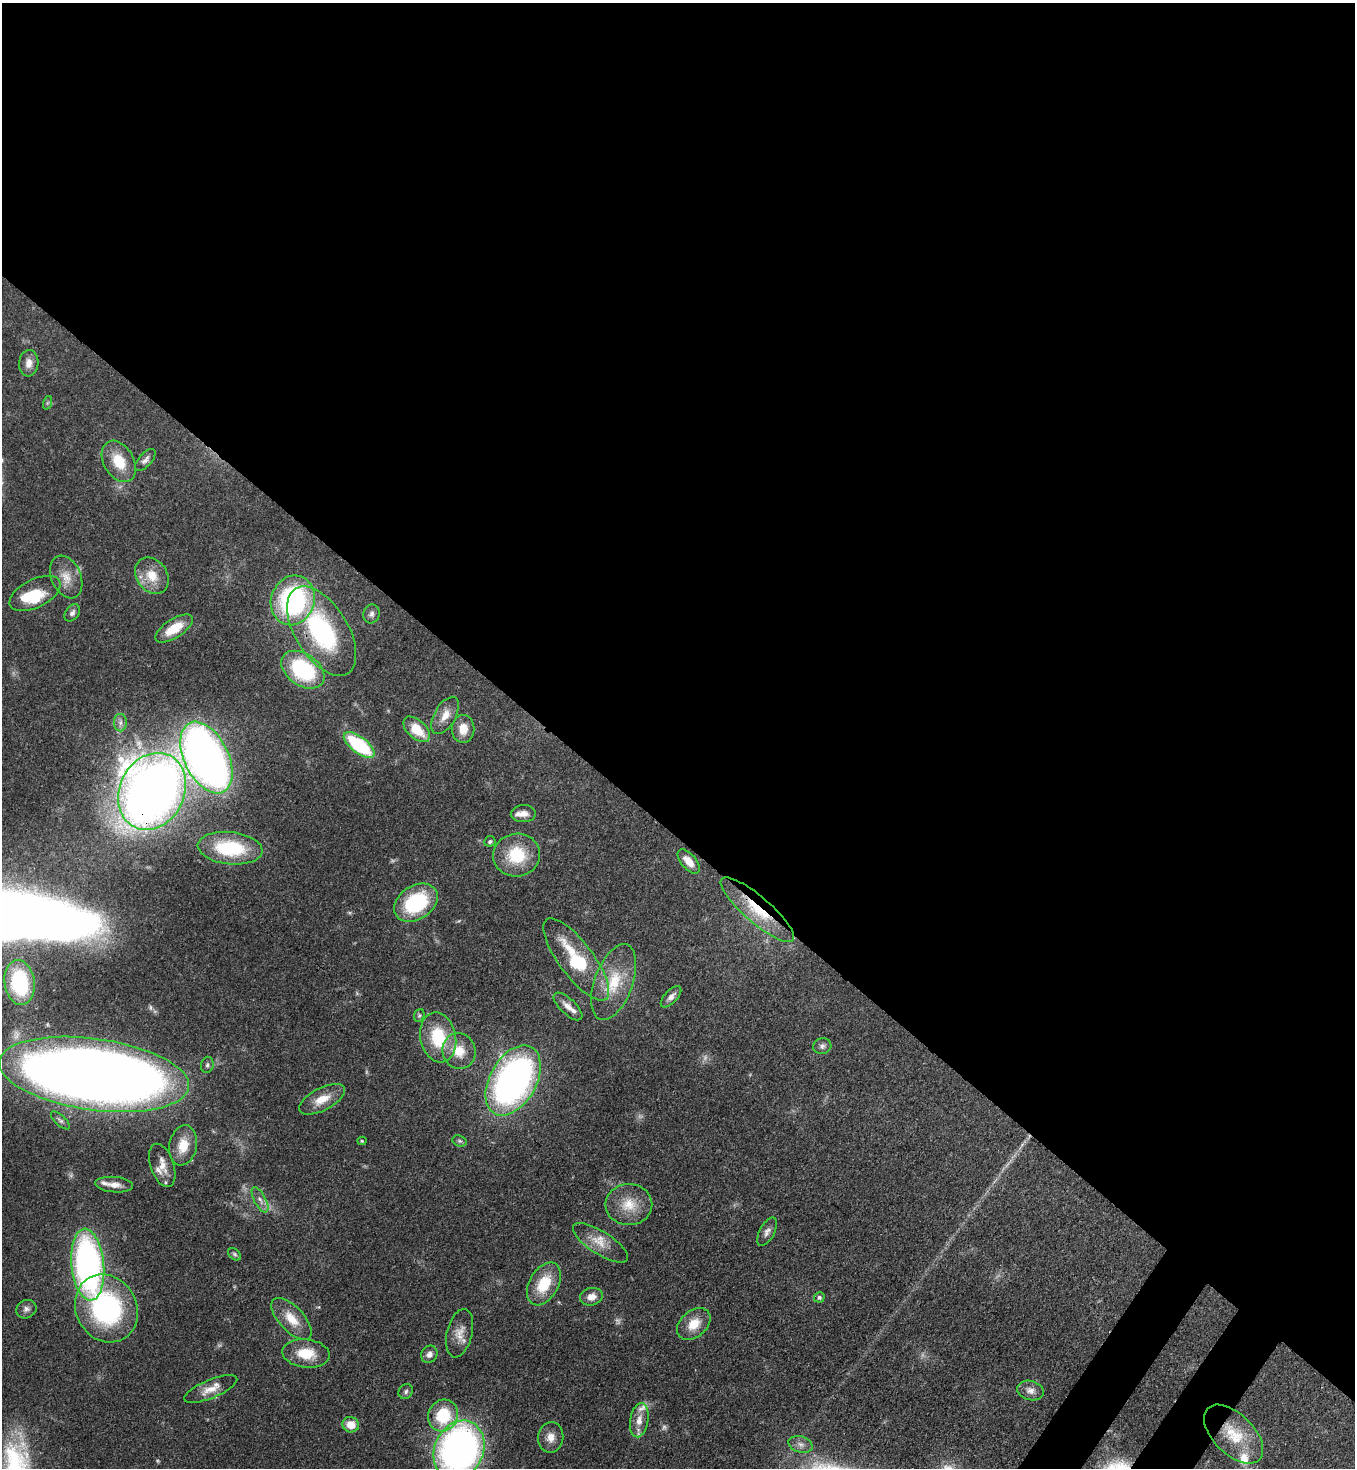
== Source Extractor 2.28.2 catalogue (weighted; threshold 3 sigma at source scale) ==
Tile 3 of 4 x 4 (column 3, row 1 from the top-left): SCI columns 2938-4290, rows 4461-5926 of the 6007 x 5986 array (HDU 1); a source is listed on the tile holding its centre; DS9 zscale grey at full resolution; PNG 1357 x 1470 px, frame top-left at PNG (2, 3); each listed source drawn as its Kron ellipse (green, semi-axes under 4 px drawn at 4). Shown black and unused: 58% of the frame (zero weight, under 3 of 4 exposures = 7% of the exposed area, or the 3 px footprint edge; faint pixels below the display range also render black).
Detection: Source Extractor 2.28.2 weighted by HDU 2 'WHT'; one run over the whole footprint, this tile lists its part. Background 0.0969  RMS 0.004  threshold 0.0181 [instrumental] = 3 sigma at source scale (4.5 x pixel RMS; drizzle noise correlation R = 1.50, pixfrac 1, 0.05/0.05 arcsec/px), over >= 5 px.
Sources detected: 89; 8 too faint to see at this stretch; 1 inside a brighter object's white glare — neither listed nor drawn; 8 inside a brighter listed object's ellipse — not listed separately; the other 72 listed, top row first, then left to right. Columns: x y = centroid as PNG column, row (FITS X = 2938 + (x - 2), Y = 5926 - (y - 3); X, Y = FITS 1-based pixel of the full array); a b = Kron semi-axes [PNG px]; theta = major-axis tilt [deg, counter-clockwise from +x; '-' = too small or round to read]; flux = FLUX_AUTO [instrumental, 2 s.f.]
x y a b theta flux
29 363 13 9 86 3.4
47 403 7 4 71 0.64
145 460 13 6 47 1.8
119 461 22 15 -60 11
152 576 19 15 -55 8.8
66 577 22 15 -66 6.5
35 593 27 14 26 12
293 600 25 21 70 69
72 613 9 6 52 1.4
372 614 9 8 - 1.6
174 628 21 9 33 10
322 631 50 26 -58 55
303 670 24 16 -35 40
445 715 20 10 60 5.3
120 723 9 6 89 1.5
417 729 16 9 -43 11
463 729 14 11 89 6.2
359 745 18 8 -37 41
206 758 38 22 -64 270
152 791 40 32 63 520
523 814 12 8 3 2.7
490 841 6 5 - 0.78
230 848 32 16 -6 30
517 855 23 21 7 18
689 861 14 7 -49 4.8
416 903 24 17 33 33
757 910 47 13 -41 18
576 959 50 17 -53 28
614 982 40 19 70 17
20 983 22 15 -82 35
671 997 13 6 46 2.2
568 1006 18 8 -43 3.4
419 1015 7 5 69 0.75
438 1037 25 18 -79 21
822 1046 9 8 - 1.4
459 1051 18 16 -71 8.9
207 1065 8 6 78 1
94 1074 96 35 -8 760
513 1080 38 23 61 170
322 1099 25 11 27 7
60 1120 12 5 -43 1.2
362 1141 4 4 - 0.51
459 1141 7 5 -20 0.88
183 1145 20 13 79 8.4
162 1165 22 11 -71 4.9
114 1185 19 7 -4 3.6
260 1200 14 6 -62 2.3
629 1205 23 20 0 10
767 1232 15 7 62 2.2
600 1243 32 11 -32 6.8
235 1254 7 5 -41 0.85
88 1265 36 16 -84 140
544 1284 23 14 60 14
591 1297 11 8 12 3.7
819 1297 5 5 - 1.1
106 1308 35 30 -61 69
26 1309 10 9 - 1.9
291 1319 26 12 -47 8.1
694 1324 19 13 40 7.7
460 1333 25 12 76 5.2
306 1353 24 14 -6 11
429 1354 9 8 - 2
211 1389 28 9 22 5.6
1030 1390 13 9 -16 2.8
406 1391 8 6 53 1.1
443 1415 16 14 66 20
639 1420 17 9 80 4.6
351 1425 8 7 - 6
1234 1434 37 20 -45 17
551 1437 15 12 82 4.3
801 1444 12 8 -17 2.3
459 1450 30 24 65 190
Overlapping masked pixels (flux is a lower limit): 4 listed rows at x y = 322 631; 152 791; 757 910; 94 1074
Isophote crosses this tile's border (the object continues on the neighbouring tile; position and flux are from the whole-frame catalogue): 1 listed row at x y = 459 1450